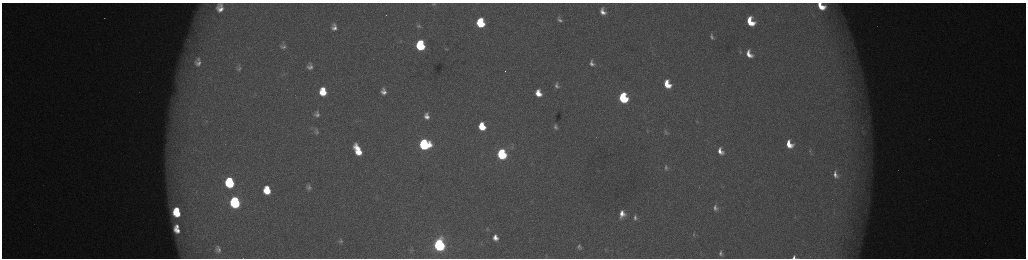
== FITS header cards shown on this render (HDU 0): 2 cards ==
NAXIS1  =                 2048 /fastest changing axis
NAXIS2  =                  512 /next to fastest changing axis

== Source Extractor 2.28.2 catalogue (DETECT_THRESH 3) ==
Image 2048 x 512 px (HDU 0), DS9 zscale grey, zoomed out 1/2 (1 PNG px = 2 x 2 image px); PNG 1028 x 260 px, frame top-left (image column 1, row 511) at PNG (2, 3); no overlay
Background 173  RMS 1.9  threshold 5.64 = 3 sigma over >= 5 px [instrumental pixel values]
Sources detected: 74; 5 cannot appear on this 1/2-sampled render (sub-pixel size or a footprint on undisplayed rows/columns) and are not listed; the other 69 listed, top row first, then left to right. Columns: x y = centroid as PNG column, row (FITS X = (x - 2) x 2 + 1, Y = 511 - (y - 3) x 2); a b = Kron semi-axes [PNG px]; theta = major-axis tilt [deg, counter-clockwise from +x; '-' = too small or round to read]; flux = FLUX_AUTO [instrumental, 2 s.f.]
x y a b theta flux
433 4 6 4 -10 650
821 6 9 6 -40 8000
220 8 8 6 87 3600
603 11 11 7 -67 3900
386 15 2 1 - 200
559 20 5 3 - 1000
750 22 9 6 -65 12000
480 23 7 6 - 23000
419 26 7 4 -8 730
334 27 6 4 -80 2000
712 37 6 3 -64 910
188 45 9 6 33 2400
420 45 7 6 - 38000
283 47 9 5 11 1300
446 49 5 3 - 340
740 52 6 4 -74 570
749 54 10 7 -62 5100
198 62 17 13 -88 7800
592 63 5 4 - 1400
310 66 6 5 - 1600
239 68 9 6 75 1300
505 71 2 1 - 470
667 84 9 6 -63 10000
557 86 5 3 - 1000
383 91 8 6 -78 2400
323 92 7 6 - 10000
538 93 6 5 - 5400
623 98 7 5 -68 41000
317 114 6 5 - 1500
427 116 9 7 -78 2900
697 121 6 4 -51 700
482 126 7 6 - 12000
555 127 5 3 - 1000
647 131 3 3 - 250
862 131 5 2 - 370
316 132 9 7 -84 1300
666 132 7 5 -55 840
424 144 7 7 - 60000
789 144 7 5 -61 6600
512 147 7 6 - 1100
358 150 13 6 -65 11000
720 151 10 7 -59 4000
810 151 9 3 -80 780
502 154 7 5 -69 52000
666 167 7 4 -77 870
835 174 7 4 -75 1800
230 183 8 6 -78 37000
309 187 6 5 - 1300
267 190 7 6 - 11000
235 202 8 6 -77 62000
715 208 9 6 -65 2000
177 210 4 3 - 3600
177 213 8 5 -42 11000
622 214 6 5 - 3200
635 218 4 3 - 1000
177 226 4 3 - 1500
487 229 5 4 - 460
177 230 7 4 -43 3500
694 234 5 3 - 380
495 238 7 6 - 3300
340 241 7 6 - 1100
439 245 7 6 - 130000
579 247 7 5 -64 1100
218 249 6 4 -72 1500
605 249 4 4 - 440
412 250 6 5 - 680
721 253 7 5 -76 1400
546 256 4 3 - 300
794 257 4 3 - 970
At the frame edge (FLAGS 8, measured only in part): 2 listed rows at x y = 821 6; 794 257
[5 sub-pixel or undisplayed-footprint detections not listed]